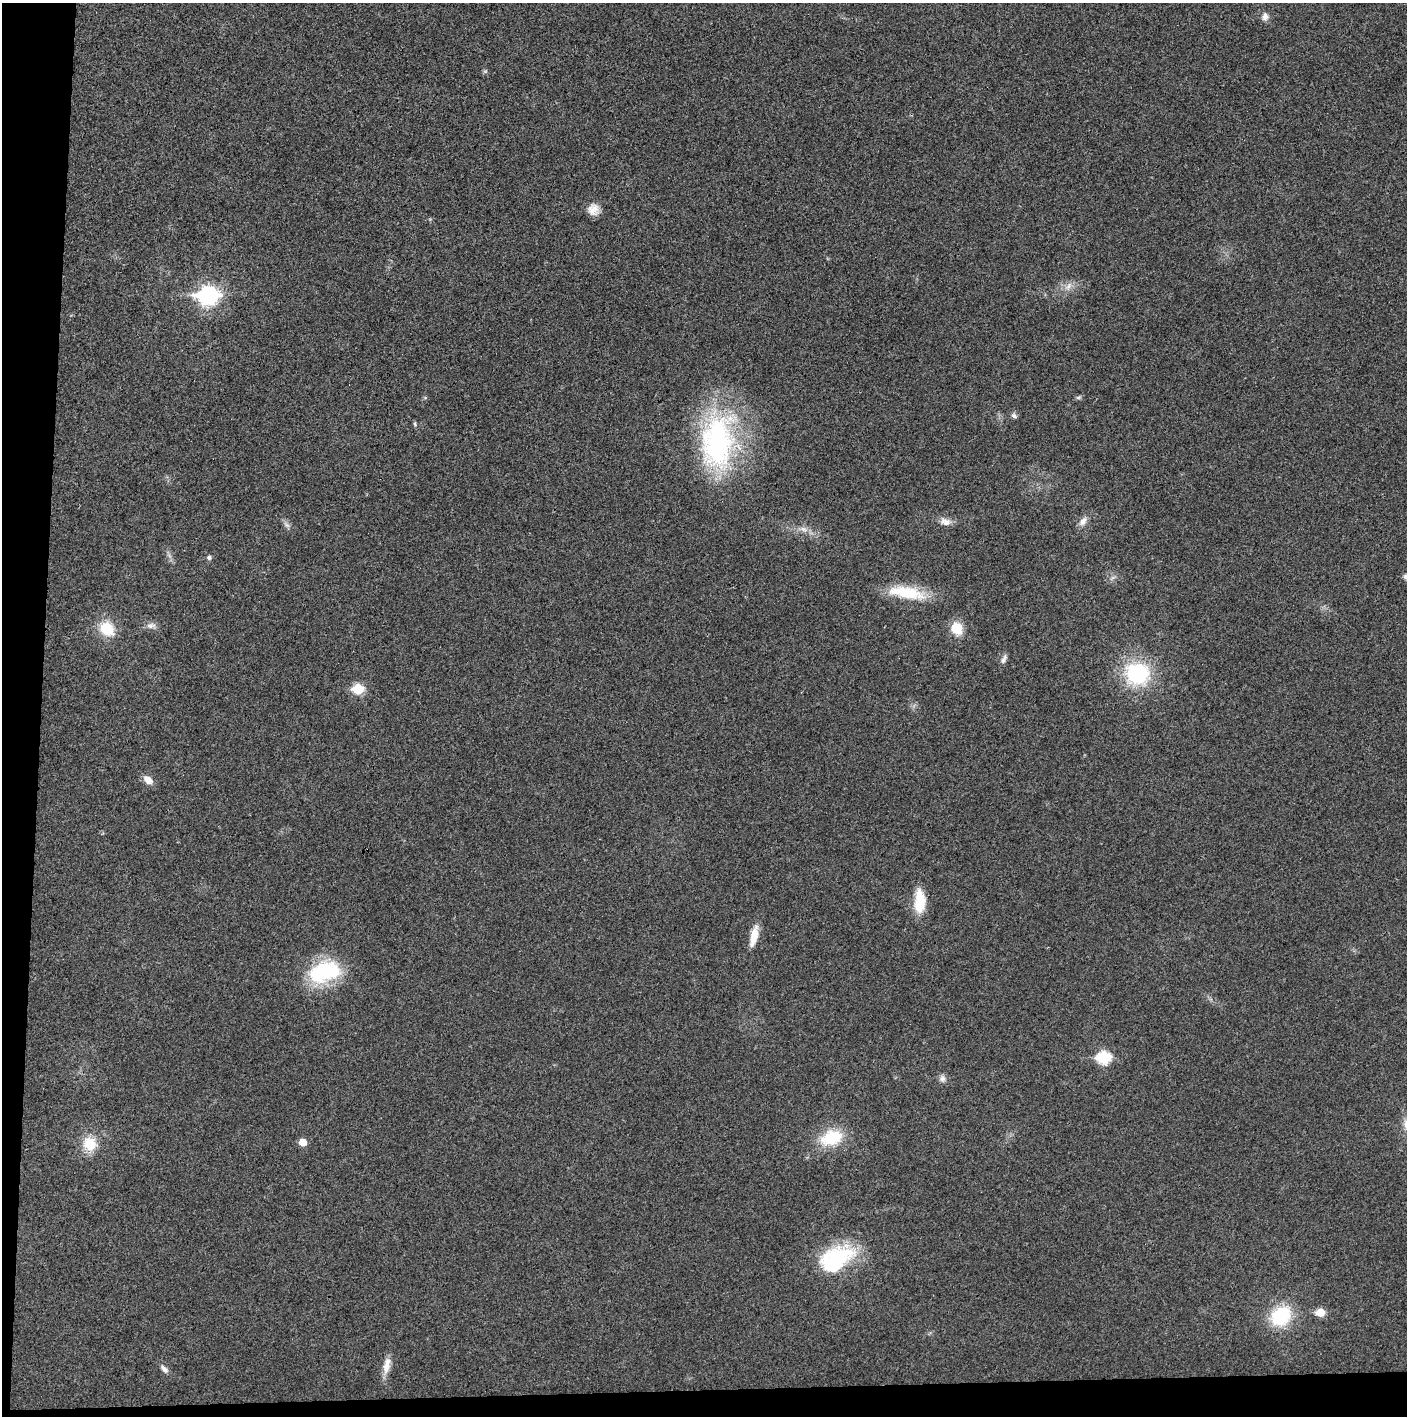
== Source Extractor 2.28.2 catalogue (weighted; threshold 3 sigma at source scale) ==
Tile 7 of 3 x 3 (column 1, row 3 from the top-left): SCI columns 2-1406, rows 1-1414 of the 4221 x 4244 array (HDU 1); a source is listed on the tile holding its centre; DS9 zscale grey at full resolution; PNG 1409 x 1418 px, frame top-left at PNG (2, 3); no overlay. Shown black and unused: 5% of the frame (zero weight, under 3 of 4 exposures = <1% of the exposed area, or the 3 px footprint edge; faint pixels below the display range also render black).
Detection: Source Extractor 2.28.2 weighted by HDU 2 'WHT'; one run over the whole footprint, this tile lists its part. Background 0.0254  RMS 0.006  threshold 0.0272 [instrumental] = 3 sigma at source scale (4.5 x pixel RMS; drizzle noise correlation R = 1.50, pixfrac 1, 0.05/0.05 arcsec/px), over >= 5 px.
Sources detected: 37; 1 inside a brighter object's white glare — not listed; the other 36 listed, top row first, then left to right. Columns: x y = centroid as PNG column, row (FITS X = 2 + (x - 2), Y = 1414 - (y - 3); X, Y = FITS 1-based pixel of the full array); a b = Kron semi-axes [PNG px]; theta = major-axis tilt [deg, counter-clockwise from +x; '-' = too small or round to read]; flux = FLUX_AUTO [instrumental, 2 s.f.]
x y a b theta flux
1265 17 9 8 - 3.4
593 209 14 14 - 6.3
1068 286 14 7 46 4.1
208 295 9 8 - 240
1078 397 8 5 19 1.2
1014 416 8 6 -40 1.8
415 424 7 4 -81 0.92
718 442 74 43 85 120
1083 521 14 8 51 3.9
945 522 17 10 -11 4.6
286 525 10 6 -38 2.1
804 529 13 7 -28 3.8
209 557 7 7 - 1.5
1113 577 7 4 19 1.3
1406 577 10 6 -46 2
907 593 47 14 -10 26
151 626 14 8 4 3.2
107 629 19 15 -43 17
957 629 14 11 -59 13
1004 659 13 6 69 2.3
1137 674 21 19 -10 59
358 689 6 6 - 31
148 780 12 8 -42 5.5
919 902 27 12 89 19
754 936 26 8 77 9.5
324 972 39 24 16 47
1104 1058 8 7 - 57
942 1079 10 8 -90 2.5
831 1138 23 15 18 28
303 1142 5 5 - 9.2
90 1144 18 17 - 14
834 1258 52 24 22 51
1320 1312 6 6 - 13
1281 1316 25 19 45 34
386 1365 23 9 76 7
164 1369 13 6 -47 2.9
Isophote crosses this tile's border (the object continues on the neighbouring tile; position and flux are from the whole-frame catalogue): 1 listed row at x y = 1406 577